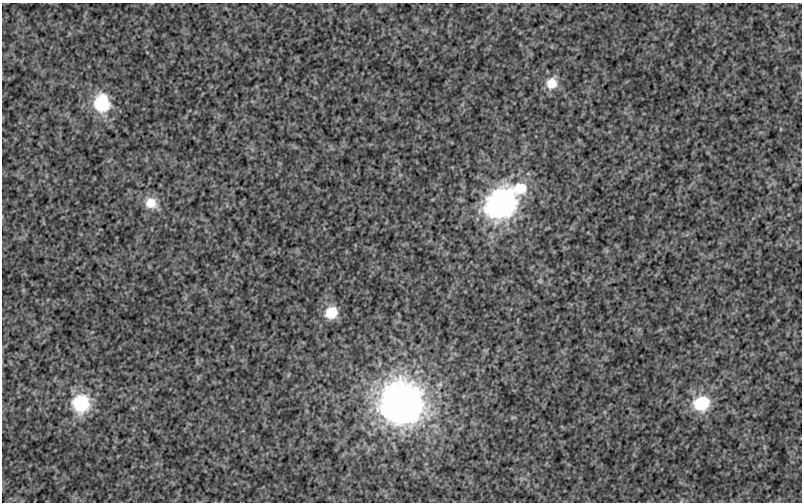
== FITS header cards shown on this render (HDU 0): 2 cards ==
NAXIS1  =                  800
NAXIS2  =                  500

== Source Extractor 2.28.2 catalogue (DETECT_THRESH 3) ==
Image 800 x 500 px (HDU 0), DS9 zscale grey, 1 PNG px = 1 image px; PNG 804 x 504 px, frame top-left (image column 1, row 500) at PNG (2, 3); no overlay
Background 2.71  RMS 0.15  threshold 0.462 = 3 sigma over >= 5 px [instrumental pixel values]
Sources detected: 9; all 9 listed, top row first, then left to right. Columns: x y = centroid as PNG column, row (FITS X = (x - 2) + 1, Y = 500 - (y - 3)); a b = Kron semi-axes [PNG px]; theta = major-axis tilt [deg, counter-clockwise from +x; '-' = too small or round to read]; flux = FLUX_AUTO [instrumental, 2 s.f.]
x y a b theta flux
551 83 10 9 - 220
101 103 16 14 -80 600
521 188 11 10 - 280
151 203 13 12 - 180
501 203 25 19 46 3200
331 313 11 10 - 310
81 403 16 15 - 660
401 403 27 26 - 7200
701 403 11 9 30 800